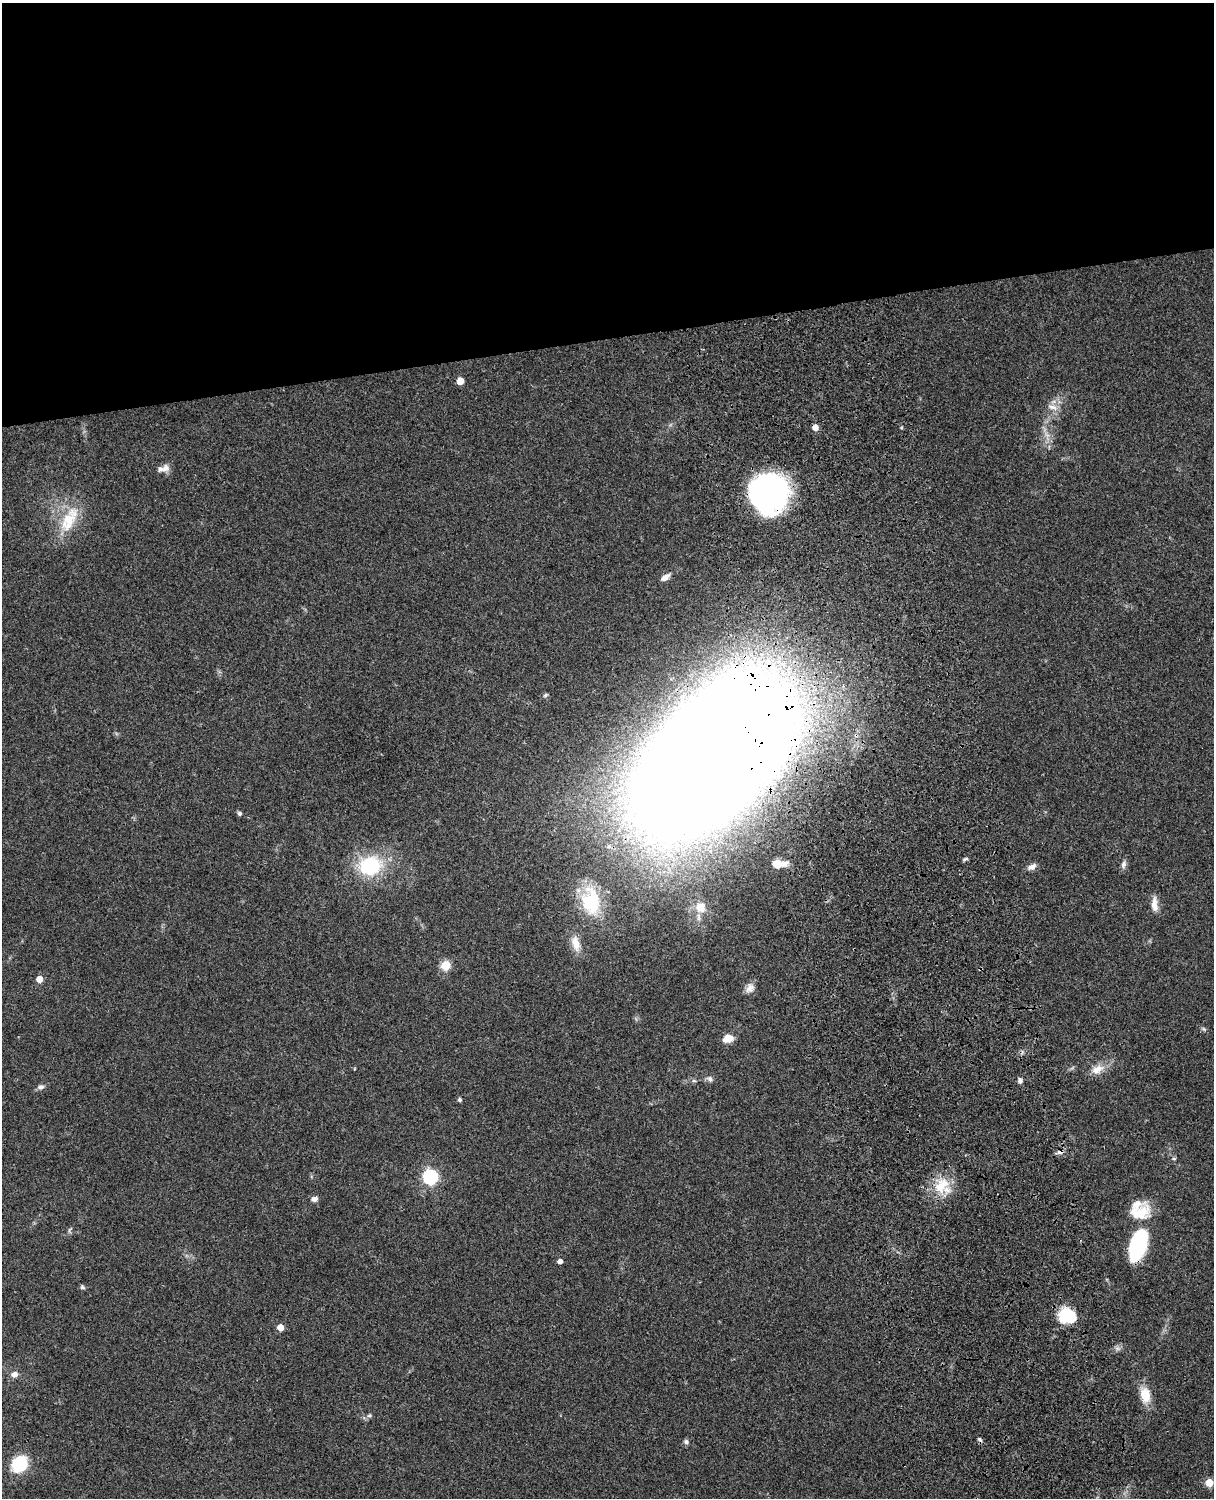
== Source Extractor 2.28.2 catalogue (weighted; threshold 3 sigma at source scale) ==
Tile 2 of 4 x 3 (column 2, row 1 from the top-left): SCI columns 1333-2544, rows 3268-4763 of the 5088 x 4927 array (HDU 1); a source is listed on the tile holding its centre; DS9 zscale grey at full resolution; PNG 1216 x 1500 px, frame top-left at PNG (2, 3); no overlay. Shown black and unused: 23% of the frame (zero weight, under 3 of 4 exposures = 6% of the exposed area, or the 3 px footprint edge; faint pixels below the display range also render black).
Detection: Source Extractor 2.28.2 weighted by HDU 2 'WHT'; one run over the whole footprint, this tile lists its part. Background 0.0788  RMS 0.0059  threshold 0.0265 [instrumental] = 3 sigma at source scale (4.5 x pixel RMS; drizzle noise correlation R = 1.50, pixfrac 1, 0.05/0.05 arcsec/px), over >= 5 px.
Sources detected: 51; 1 inside a brighter listed object's ellipse — not listed separately; the other 50 listed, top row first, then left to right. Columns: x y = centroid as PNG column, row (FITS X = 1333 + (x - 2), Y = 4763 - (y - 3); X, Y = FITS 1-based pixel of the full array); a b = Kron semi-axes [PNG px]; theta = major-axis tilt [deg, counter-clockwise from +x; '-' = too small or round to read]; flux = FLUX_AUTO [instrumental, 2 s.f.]
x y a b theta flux
460 381 5 5 - 11
1052 407 15 7 -22 3.8
815 427 5 5 - 5.7
1047 435 8 5 -33 2
164 468 16 8 15 3.9
769 492 34 32 -89 160
68 520 40 17 54 22
665 577 9 5 35 3.8
545 695 6 5 - 0.97
714 756 110 58 45 4200
239 813 5 5 - 1.3
778 864 13 7 6 10
1124 864 11 6 78 2.3
370 866 21 18 12 42
1032 867 12 7 27 2.7
591 901 38 24 -83 32
1154 904 19 7 -86 5.4
700 907 14 12 -67 8
576 943 19 10 -74 7.5
446 965 5 5 - 29
39 979 5 4 - 8.4
750 988 14 10 62 3.8
1204 1029 7 4 -35 0.96
728 1038 12 9 17 5.7
1097 1069 18 10 28 7
710 1079 9 6 -49 1.9
1020 1080 6 5 - 1.7
694 1081 6 4 -1 0.92
41 1087 9 7 19 2
459 1100 5 5 - 0.98
1060 1152 9 5 8 2.1
1174 1158 6 4 -1 0.73
430 1177 6 6 - 120
941 1186 27 17 56 17
314 1199 8 6 20 2.4
1138 1213 30 19 18 16
70 1229 8 4 54 1
1138 1245 31 15 73 56
560 1261 4 4 - 2.9
82 1287 7 5 -17 1.1
1067 1316 19 16 -21 22
280 1327 5 5 - 9.3
1117 1348 8 5 -11 1.7
14 1374 9 8 - 3.3
1145 1395 20 12 -78 11
369 1415 7 5 2 1.2
980 1439 7 5 -49 1.3
686 1442 7 6 - 1.6
19 1464 14 11 47 31
1209 1483 5 5 - 18
Overlapping masked pixels (flux is a lower limit): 4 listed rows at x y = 769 492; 714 756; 1060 1152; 1138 1245